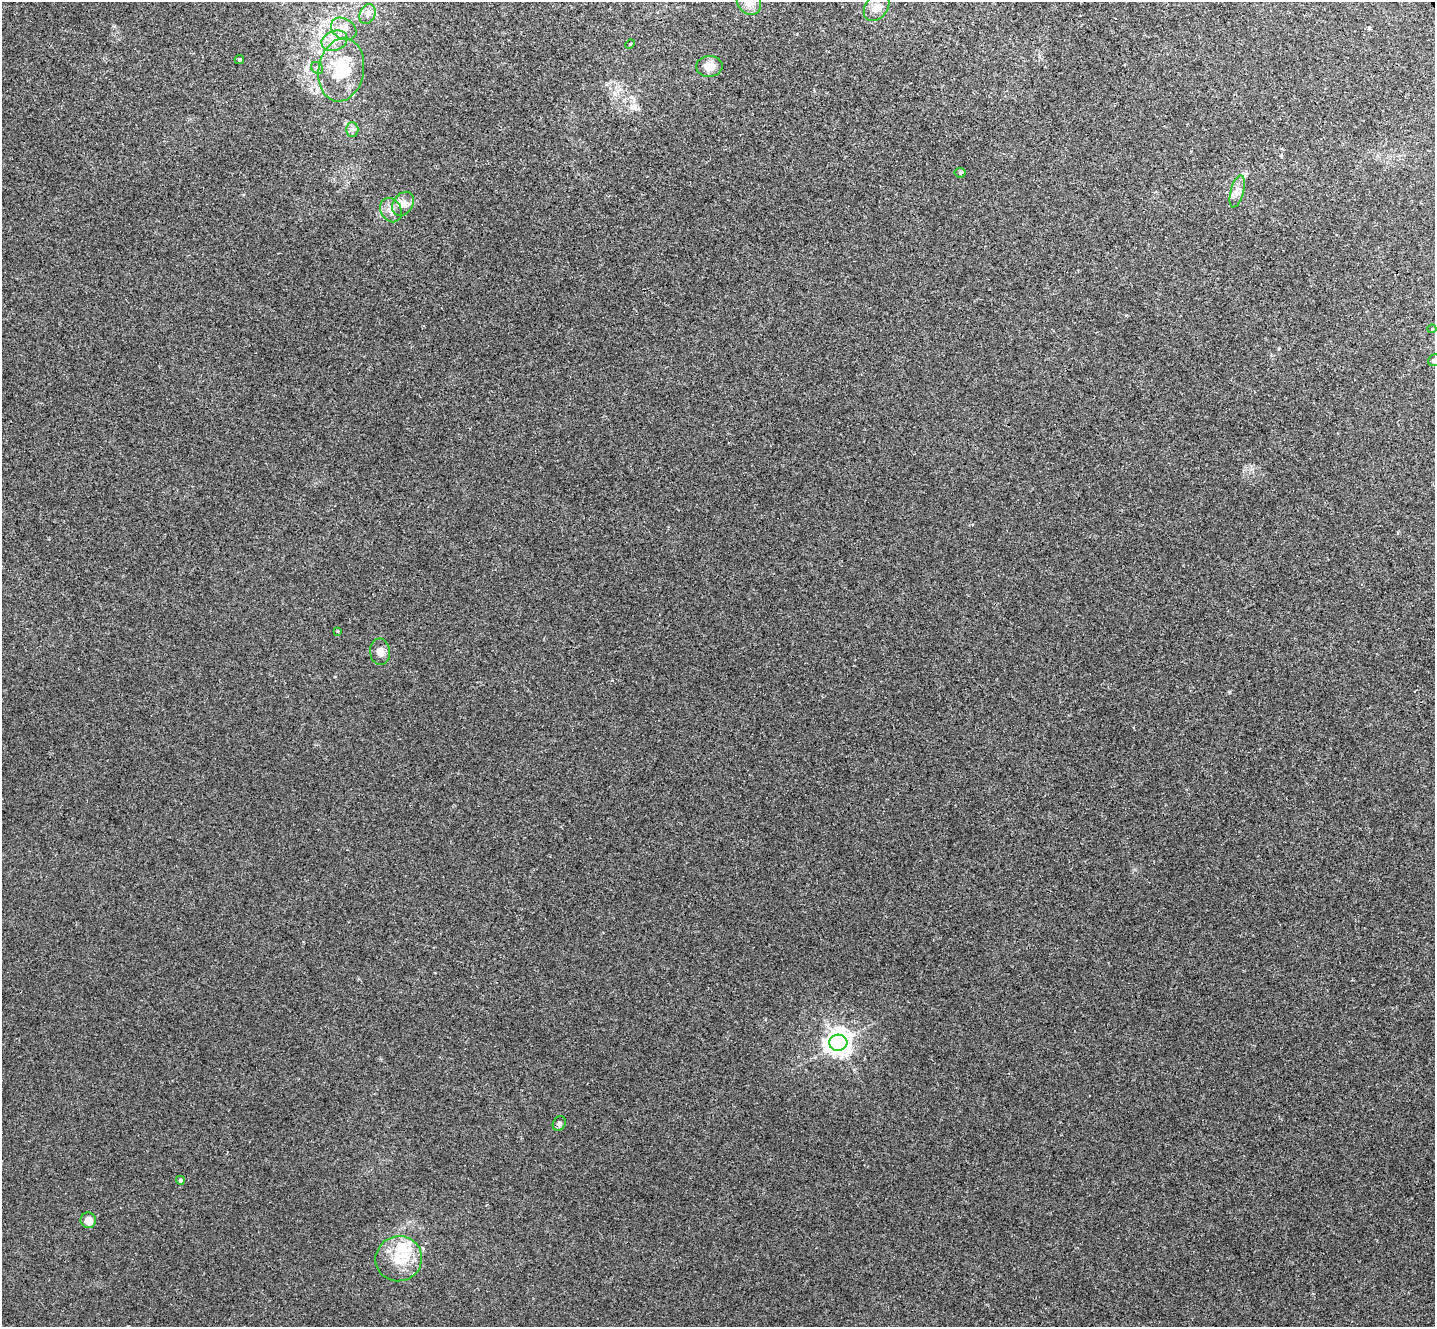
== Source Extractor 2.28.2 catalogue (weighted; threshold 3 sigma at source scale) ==
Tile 10 of 4 x 4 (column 2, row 3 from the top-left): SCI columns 1484-2916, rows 1513-2837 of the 5836 x 5807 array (HDU 1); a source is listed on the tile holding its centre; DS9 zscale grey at full resolution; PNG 1437 x 1329 px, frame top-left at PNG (2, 2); each listed source drawn as its Kron ellipse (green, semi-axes under 4 px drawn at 4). Shown black and unused: <1% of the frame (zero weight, under 3 of 4 exposures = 6% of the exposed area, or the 3 px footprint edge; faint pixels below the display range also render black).
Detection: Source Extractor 2.28.2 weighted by HDU 2 'WHT'; one run over the whole footprint, this tile lists its part. Background 0.00452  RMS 0.003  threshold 0.0135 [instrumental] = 3 sigma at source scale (4.5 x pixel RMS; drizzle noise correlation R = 1.50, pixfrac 1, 0.05/0.05 arcsec/px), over >= 5 px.
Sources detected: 26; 2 inside a brighter listed object's ellipse — not listed separately; the other 24 listed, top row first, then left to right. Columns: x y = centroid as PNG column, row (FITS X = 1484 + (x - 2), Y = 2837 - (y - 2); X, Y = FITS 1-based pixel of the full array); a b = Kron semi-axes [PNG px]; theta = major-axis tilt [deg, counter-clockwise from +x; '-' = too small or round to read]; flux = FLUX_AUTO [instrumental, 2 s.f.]
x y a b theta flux
749 2 14 11 -53 3.3
877 7 15 11 52 2.5
367 14 10 7 67 1.4
344 29 13 10 -31 2.6
334 41 13 9 20 3
630 44 5 3 - 0.27
239 59 4 4 - 0.44
709 66 13 10 1 3.2
317 68 7 5 -43 0.67
341 70 32 22 80 14
352 129 7 6 - 0.9
960 173 5 5 - 0.37
1237 191 16 6 75 1.9
403 204 13 9 53 2.2
391 210 13 10 -58 2.3
1432 329 4 4 - 0.27
1434 360 6 5 - 1
338 631 3 3 - 0.28
380 652 13 10 -84 1.9
838 1043 9 8 - 280
559 1124 7 6 - 0.68
180 1180 4 4 - 0.58
88 1220 8 7 - 2.9
399 1259 23 22 - 8.7
Overlapping masked pixels (flux is a lower limit): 1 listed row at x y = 341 70
Isophote crosses this tile's border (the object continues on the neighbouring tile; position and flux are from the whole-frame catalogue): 2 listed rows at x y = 749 2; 1434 360
Unlisted compact peaks at least as high as the median listed source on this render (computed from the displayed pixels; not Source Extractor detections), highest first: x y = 612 680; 1369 28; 1126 315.